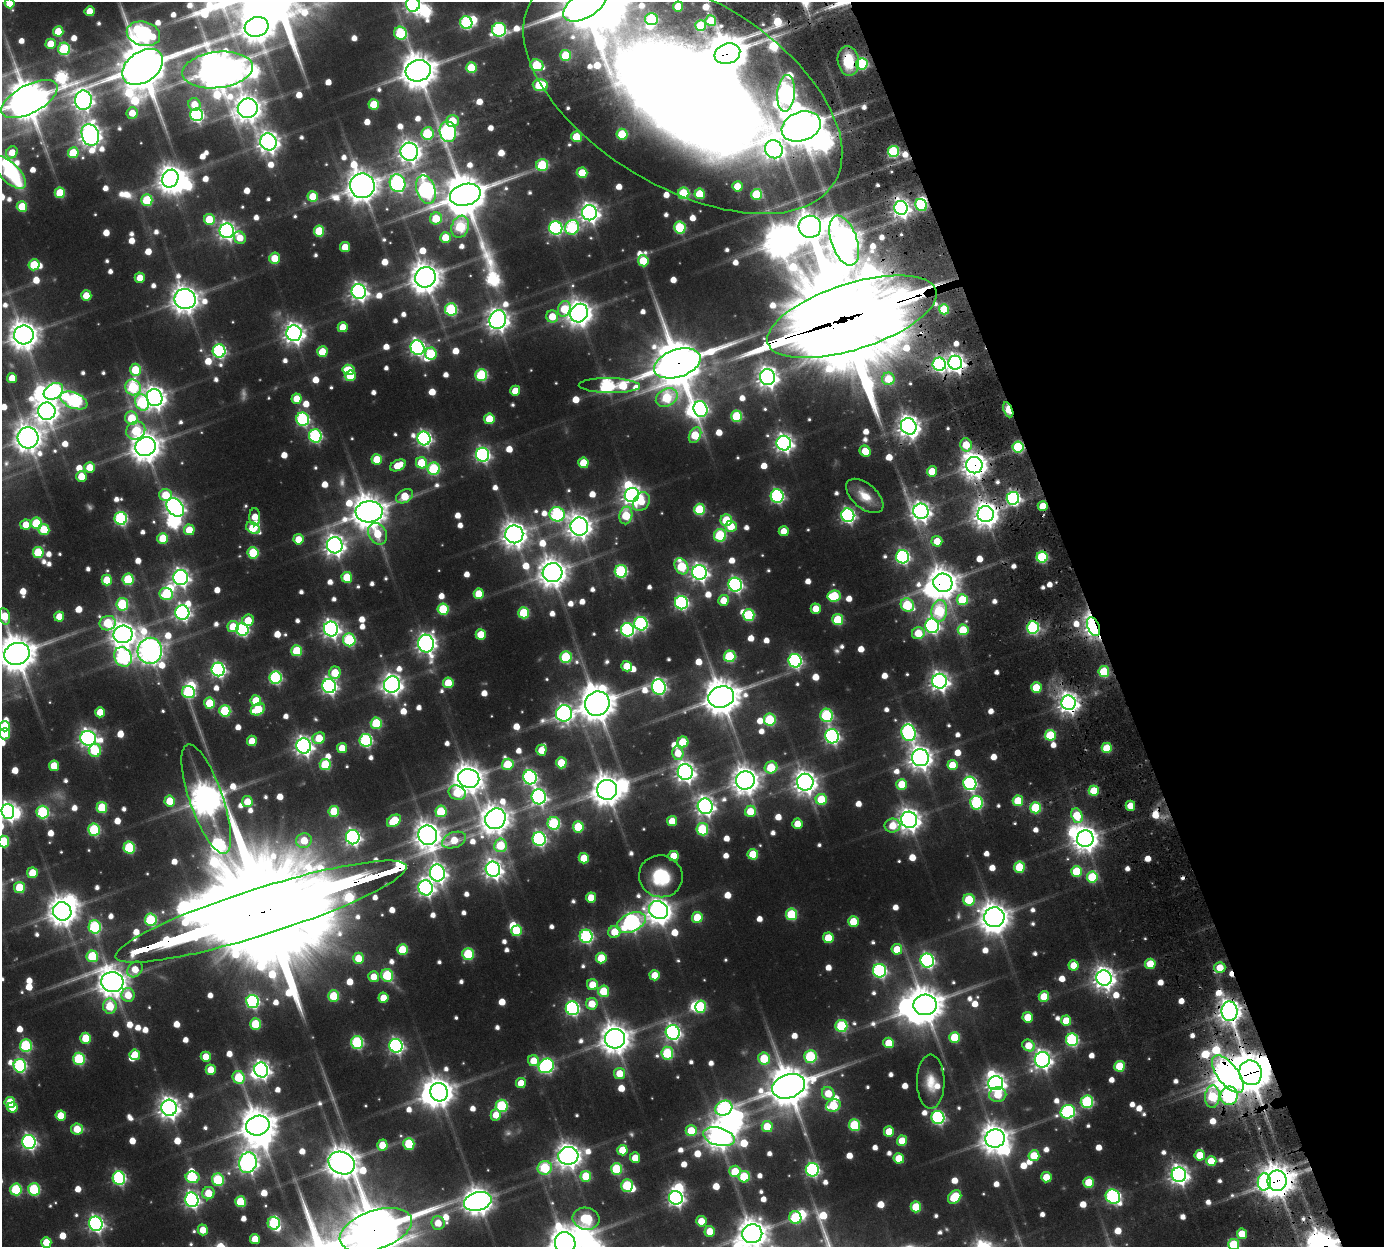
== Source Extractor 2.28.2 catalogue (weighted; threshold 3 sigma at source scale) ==
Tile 12 of 4 x 4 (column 4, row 3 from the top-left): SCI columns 4328-5709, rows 1684-2928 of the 5799 x 5803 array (HDU 1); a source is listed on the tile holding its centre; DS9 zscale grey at full resolution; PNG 1386 x 1249 px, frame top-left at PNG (2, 2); each listed source drawn as its Kron ellipse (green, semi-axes under 4 px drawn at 4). Shown black and unused: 21% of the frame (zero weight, under 3 of 6 exposures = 10% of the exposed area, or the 3 px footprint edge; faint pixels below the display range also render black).
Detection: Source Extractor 2.28.2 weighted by HDU 2 'WHT'; one run over the whole footprint, this tile lists its part. Background 0.0843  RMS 0.0092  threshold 0.0376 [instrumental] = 3 sigma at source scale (4.09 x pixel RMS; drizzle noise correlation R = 1.36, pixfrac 0.8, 0.05/0.05 arcsec/px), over >= 5 px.
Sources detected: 1009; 8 too faint to see at this stretch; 43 inside a brighter object's white glare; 3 cosmic-ray / hot-pixel residue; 5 long thin detections or spike segments (spike, bleed or trail) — neither listed nor drawn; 12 inside a brighter listed object's ellipse — not listed separately; of the other 938, all 500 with FLUX_AUTO >= 15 (the completeness limit of this list) listed and drawn (438 fainter detections not listed), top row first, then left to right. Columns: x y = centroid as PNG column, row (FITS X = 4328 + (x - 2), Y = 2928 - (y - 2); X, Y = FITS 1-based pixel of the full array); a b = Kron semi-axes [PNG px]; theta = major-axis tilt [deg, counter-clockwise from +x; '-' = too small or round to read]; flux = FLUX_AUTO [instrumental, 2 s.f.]
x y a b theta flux
10 3 5 5 - 18
413 4 7 7 - 360
585 5 24 13 32 5300
678 6 5 5 - 21
90 11 5 5 - 16
651 19 6 6 - 84
711 21 5 5 - 21
466 23 6 6 - 120
701 25 5 5 - 38
257 27 12 9 16 1500
499 30 7 6 - 170
58 31 5 5 - 23
401 33 6 6 - 73
143 34 17 12 -14 290
51 44 5 5 - 18
64 49 6 6 - 80
727 54 13 10 18 2700
566 55 5 5 - 40
848 61 15 10 -82 33
862 64 6 6 - 92
537 65 7 5 -23 58
143 67 22 15 36 5200
471 68 5 5 - 37
217 70 35 18 7 2700
418 71 12 10 15 2200
540 85 7 6 - 63
683 92 177 95 -31 3400
786 93 18 9 85 450
29 99 31 14 28 3500
83 100 9 8 - 560
194 104 6 6 - 16
374 104 5 5 - 32
248 108 10 9 - 1100
132 113 6 5 - 15
197 115 6 6 - 180
452 121 6 6 - 31
801 126 20 14 20 2600
448 132 10 8 -80 220
427 133 6 6 - 65
622 134 5 5 - 40
90 135 11 8 -72 720
576 137 5 5 - 34
268 142 8 8 - 640
774 149 9 8 - 350
893 151 5 5 - 88
12 152 6 5 - 15
409 152 9 8 - 670
73 153 5 5 - 35
542 165 6 6 - 67
9 172 21 9 -45 89
582 173 5 5 - 29
170 179 9 8 - 890
397 183 9 8 - 210
362 186 12 12 - 1700
737 186 5 5 - 22
426 190 14 9 -71 320
60 193 5 5 - 34
684 193 6 5 - 70
700 194 5 5 - 33
756 194 5 5 - 47
465 195 16 10 15 3200
313 197 5 5 - 23
147 200 6 5 - 50
921 205 6 5 - 71
22 207 5 5 - 32
901 208 7 6 - 450
589 213 7 7 - 540
209 219 5 5 - 35
436 219 6 6 - 31
460 227 11 8 71 68
572 227 7 7 - 110
680 227 6 6 - 71
810 227 11 11 - 1400
556 228 7 6 - 170
227 231 7 7 - 400
319 231 5 5 - 40
445 237 5 5 - 25
240 238 6 5 - 15
844 241 26 13 -71 1500
345 247 5 5 - 18
275 258 5 5 - 17
643 261 5 5 - 30
34 265 5 5 - 36
425 277 10 10 - 1500
140 278 5 5 - 15
359 291 7 7 - 410
86 295 5 5 - 19
185 299 11 10 - 1300
451 309 6 6 - 95
564 309 8 6 74 31
944 309 5 5 - 40
579 313 9 8 - 1000
552 316 6 6 - 19
852 317 88 33 18 31000
498 320 9 8 - 720
343 327 5 5 - 18
294 333 8 7 - 610
24 335 10 9 - 1300
417 348 7 7 - 280
219 351 6 6 - 170
322 352 5 5 - 28
431 354 6 5 - 43
677 363 24 13 19 5600
955 363 7 7 - 470
939 364 7 6 - 200
135 370 6 5 - 43
348 370 6 5 - 28
481 375 6 6 - 82
350 376 5 5 - 21
768 377 8 7 - 640
12 378 5 5 - 16
888 379 6 6 - 25
609 386 30 7 -1 200
133 387 8 7 - 92
53 391 10 7 32 260
515 391 5 5 - 17
154 398 8 8 - 750
667 398 11 8 28 60
297 399 5 5 - 20
74 400 14 7 -22 170
142 402 8 6 -65 72
700 409 8 7 - 210
1008 410 8 4 -67 46
47 411 9 8 - 810
737 416 5 5 - 57
132 418 7 6 - 33
303 419 6 6 - 140
489 419 5 5 - 28
909 426 8 7 - 730
136 430 10 8 32 31
695 435 8 5 64 45
315 436 6 6 - 140
28 438 10 10 - 1300
424 438 7 6 - 240
784 443 7 7 - 440
966 445 7 5 -76 24
145 447 10 9 - 1500
1018 447 5 5 - 86
865 451 6 5 - 21
483 455 7 6 - 240
377 459 5 5 - 25
421 463 5 5 - 37
583 463 5 5 - 27
398 465 8 5 27 22
974 465 8 8 - 980
90 467 5 5 - 19
434 469 6 6 - 84
932 471 5 5 - 23
81 476 5 5 - 21
166 495 6 6 - 28
632 495 7 7 - 560
405 496 9 6 31 23
777 496 6 6 - 180
865 496 22 12 -40 17
1013 498 6 6 - 210
641 502 10 7 55 15
1043 506 5 5 - 18
175 507 10 7 -51 460
699 509 6 5 - 61
921 511 8 7 - 520
369 512 13 10 4 2100
557 514 8 7 - 140
986 514 8 8 - 950
626 515 9 6 78 40
848 515 7 6 - 240
255 517 8 5 -89 16
121 518 6 6 - 140
726 520 6 5 - 36
36 523 6 5 - 48
26 525 5 5 - 15
579 526 9 9 - 860
731 526 5 5 - 20
253 528 7 5 -32 37
44 530 5 5 - 33
189 530 5 5 - 23
784 531 5 5 - 15
377 534 11 9 -59 29
514 534 9 9 - 950
720 535 6 6 - 75
163 538 5 5 - 33
298 539 5 5 - 19
937 541 5 5 - 19
335 545 8 8 - 600
38 552 5 5 - 45
253 553 5 5 - 55
903 557 7 6 - 200
1042 557 5 5 - 77
681 566 8 6 -58 57
621 571 6 6 - 120
699 572 7 7 - 410
552 573 10 9 - 1300
181 577 7 7 - 400
347 577 5 5 - 32
128 579 6 5 - 55
107 580 5 5 - 25
943 583 9 9 - 1500
735 585 7 6 - 240
166 594 7 6 - 54
479 594 5 5 - 24
834 596 6 5 - 55
724 600 5 5 - 18
962 600 5 5 - 42
681 603 7 6 - 170
122 604 6 6 - 72
907 605 7 6 - 67
443 609 5 5 - 51
816 609 5 5 - 16
939 611 11 7 81 82
182 612 7 7 - 290
524 613 5 5 - 52
749 615 6 6 - 68
5 616 8 5 -78 24
59 617 5 5 - 17
248 620 6 5 - 20
838 620 5 5 - 47
108 623 8 7 - 46
641 624 7 6 - 160
932 626 7 7 - 250
233 627 5 5 - 25
1033 627 6 6 - 130
1093 627 10 6 -66 370
242 629 6 6 - 140
331 629 7 7 - 410
627 630 6 6 - 170
963 630 5 5 - 33
918 633 6 6 - 24
123 634 9 9 - 900
481 634 5 5 - 25
349 640 6 6 - 90
426 644 9 7 -81 490
150 651 13 12 - 990
297 651 5 5 - 43
17 654 13 11 18 2500
730 656 6 6 - 63
123 657 10 8 -61 160
566 657 6 6 - 76
795 661 7 6 - 190
627 666 5 5 - 19
218 670 7 6 - 240
1104 672 5 5 - 51
335 673 6 6 - 27
275 677 6 6 - 130
939 681 7 7 - 480
448 683 5 5 - 29
392 684 8 8 - 590
329 686 7 6 - 300
659 687 8 7 - 230
1036 687 5 5 - 29
188 692 6 6 - 77
721 697 13 10 18 2400
256 701 5 5 - 30
209 703 5 5 - 41
1069 703 7 7 - 610
597 704 12 12 - 2200
258 709 7 5 31 46
225 711 6 5 - 60
100 712 5 5 - 17
564 713 8 8 - 330
827 715 7 6 - 100
770 720 6 6 - 66
376 723 5 5 - 55
5 726 5 5 - 27
908 733 8 7 - 230
5 734 5 5 - 32
1050 735 5 5 - 43
832 736 7 6 - 260
88 738 8 7 - 430
319 738 6 5 - 25
366 740 6 6 - 130
252 741 5 5 - 18
683 742 5 5 - 36
304 746 7 7 - 470
342 748 5 5 - 17
1107 748 5 5 - 34
95 750 6 6 - 47
541 750 5 5 - 16
678 753 7 5 -78 18
920 758 8 8 - 800
561 763 5 5 - 36
508 764 6 5 - 37
325 765 6 5 - 53
952 765 5 5 - 22
54 766 5 5 - 22
771 767 6 6 - 43
685 772 8 7 - 550
530 777 7 6 - 200
469 778 10 9 - 1400
745 780 9 9 - 1200
805 782 8 8 - 800
970 783 7 6 - 190
902 784 5 5 - 29
607 790 10 10 - 1500
1094 791 5 5 - 30
457 793 9 7 -25 29
539 797 7 7 - 290
206 799 58 16 -71 1900
821 799 6 5 - 41
170 801 5 5 - 25
1018 801 5 5 - 33
247 802 5 5 - 17
976 803 7 6 - 110
705 806 8 7 - 460
1130 806 5 5 - 16
102 808 5 5 - 46
1036 808 5 5 - 48
8 811 7 6 - 410
334 811 5 5 - 38
441 811 6 5 - 42
750 811 5 5 - 23
43 812 6 6 - 100
1077 816 7 5 -69 36
495 819 11 9 47 1300
909 820 8 8 - 780
394 821 7 5 35 34
672 821 5 5 - 19
554 823 6 6 - 110
797 824 5 5 - 15
892 826 8 7 - 20
578 827 5 5 - 42
702 829 6 6 - 66
94 830 6 6 - 84
428 835 9 9 - 1100
353 837 7 6 - 290
539 839 7 6 - 200
1085 839 8 8 - 960
454 840 12 7 19 19
304 841 8 7 - 22
4 842 6 5 - 50
500 845 7 6 - 37
129 847 6 5 - 66
753 854 5 5 - 34
674 856 5 5 - 23
584 858 5 5 - 25
1019 867 5 5 - 40
493 869 7 7 - 480
1077 871 5 5 - 40
32 873 5 5 - 23
437 873 8 7 - 430
661 876 22 21 - 50
1092 877 5 5 - 48
19 887 5 5 - 34
426 888 7 7 - 350
591 897 5 5 - 18
969 900 6 5 - 48
659 910 10 8 -35 770
62 911 9 9 - 1200
261 912 152 23 17 58000
791 914 6 5 - 56
697 917 5 5 - 31
994 917 10 10 - 1400
151 920 6 6 - 82
853 921 5 5 - 28
631 923 15 9 24 360
95 927 7 6 - 98
517 931 5 5 - 34
614 932 6 5 - 22
586 936 6 6 - 140
828 938 5 5 - 28
897 949 5 5 - 23
403 950 5 5 - 37
468 954 6 5 - 57
92 956 6 5 - 50
358 958 5 5 - 20
601 958 5 5 - 33
927 961 7 6 - 220
1150 964 5 5 - 24
1073 965 5 5 - 15
1220 968 5 5 - 19
135 969 8 7 - 15
879 971 7 6 - 180
387 975 6 6 - 62
655 975 5 5 - 19
374 977 5 5 - 15
1104 978 8 7 - 710
112 982 11 10 - 1400
592 985 5 5 - 19
604 991 5 5 - 32
128 995 7 6 - 19
334 996 5 5 - 40
1044 997 5 5 - 26
383 998 5 5 - 17
253 1001 6 6 - 160
592 1004 6 5 - 21
925 1005 11 10 - 2300
110 1006 7 6 - 35
700 1007 6 5 - 60
572 1008 7 6 - 190
1229 1011 10 8 -83 830
1028 1017 5 5 - 22
1066 1021 5 5 - 20
255 1024 5 5 - 44
841 1026 6 6 - 78
673 1032 7 7 - 300
955 1037 5 5 - 35
86 1038 5 5 - 32
615 1039 10 10 - 1400
1072 1040 6 6 - 120
357 1043 6 6 - 110
889 1043 5 5 - 21
1028 1045 6 5 - 20
26 1046 6 6 - 90
396 1046 7 6 - 250
667 1053 6 6 - 69
135 1055 5 5 - 17
206 1057 5 5 - 19
810 1057 6 6 - 90
764 1058 6 6 - 41
79 1059 6 6 - 81
1042 1060 8 7 - 490
533 1061 5 5 - 18
20 1066 7 6 - 140
546 1066 8 7 - 200
1120 1066 5 5 - 39
211 1070 5 5 - 20
261 1070 7 7 - 400
620 1073 5 5 - 21
1250 1073 12 11 - 2400
1228 1074 22 10 -52 1300
239 1077 7 6 - 44
931 1082 27 14 -90 17
521 1083 5 5 - 17
996 1083 7 7 - 540
789 1086 17 11 18 3200
439 1092 9 8 - 1200
828 1093 6 6 - 20
998 1095 8 7 - 23
1229 1096 9 8 - 160
1212 1097 11 7 86 61
1087 1102 6 6 - 110
10 1103 5 5 - 31
833 1105 7 6 - 45
502 1106 6 6 - 86
12 1108 5 5 - 19
169 1108 8 7 - 660
724 1108 9 7 28 130
1068 1112 7 6 - 160
496 1115 5 5 - 16
61 1116 5 5 - 22
938 1117 6 6 - 160
854 1125 6 5 - 63
258 1126 12 9 18 2000
767 1127 5 5 - 28
77 1129 6 5 - 19
691 1131 5 5 - 29
889 1131 5 5 - 20
719 1137 16 9 -15 1000
995 1138 10 9 - 1300
902 1141 5 5 - 25
29 1142 7 6 - 250
409 1144 6 5 - 50
382 1145 5 5 - 18
622 1150 5 5 - 23
1200 1155 5 5 - 21
568 1156 10 9 - 910
1034 1156 5 5 - 24
635 1158 5 5 - 16
899 1158 5 5 - 23
1211 1161 5 5 - 21
248 1163 10 8 76 540
342 1163 14 11 -26 1600
545 1168 7 6 - 64
617 1169 6 5 - 57
812 1170 7 6 - 170
735 1171 6 5 - 26
1179 1175 7 7 - 510
586 1176 5 5 - 37
192 1177 7 5 -11 44
744 1177 6 5 - 40
1046 1177 5 5 - 20
119 1178 6 6 - 150
218 1180 6 6 - 68
1277 1181 10 9 - 1700
1089 1182 5 5 - 29
1264 1182 8 6 86 130
627 1185 6 6 - 56
16 1189 6 5 - 60
34 1189 6 6 - 75
208 1193 6 6 - 22
955 1197 7 5 44 41
1113 1197 8 6 -43 180
676 1198 7 6 - 350
192 1200 7 6 - 290
478 1201 14 9 14 1200
240 1202 5 5 - 39
916 1207 5 5 - 33
795 1218 6 6 - 63
586 1219 13 11 -11 61
701 1221 5 5 - 18
274 1223 6 6 - 52
438 1223 7 6 - 16
96 1224 7 6 - 300
203 1230 5 5 - 15
376 1230 37 19 19 7600
710 1231 5 5 - 19
752 1234 10 9 - 1500
1242 1234 5 5 - 22
255 1239 5 5 - 17
46 1242 5 5 - 19
565 1243 11 10 - 1700
1234 1245 5 5 - 55
Overlapping masked pixels (flux is a lower limit): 25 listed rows (the first 20) at x y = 727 54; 848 61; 683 92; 801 126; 921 205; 901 208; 852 317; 677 363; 955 363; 1008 410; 1018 447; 974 465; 1043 506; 986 514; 943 583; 1033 627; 1093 627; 1069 703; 261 912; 1229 1011
Isophote crosses this tile's border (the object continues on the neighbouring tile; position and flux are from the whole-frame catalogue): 15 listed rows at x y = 10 3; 413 4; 585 5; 683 92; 29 99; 5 616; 17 654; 5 726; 5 734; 8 811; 4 842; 376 1230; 752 1234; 565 1243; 1234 1245
Unlisted compact peaks at least as high as the median listed source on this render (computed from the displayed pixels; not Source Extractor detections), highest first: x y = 823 1214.